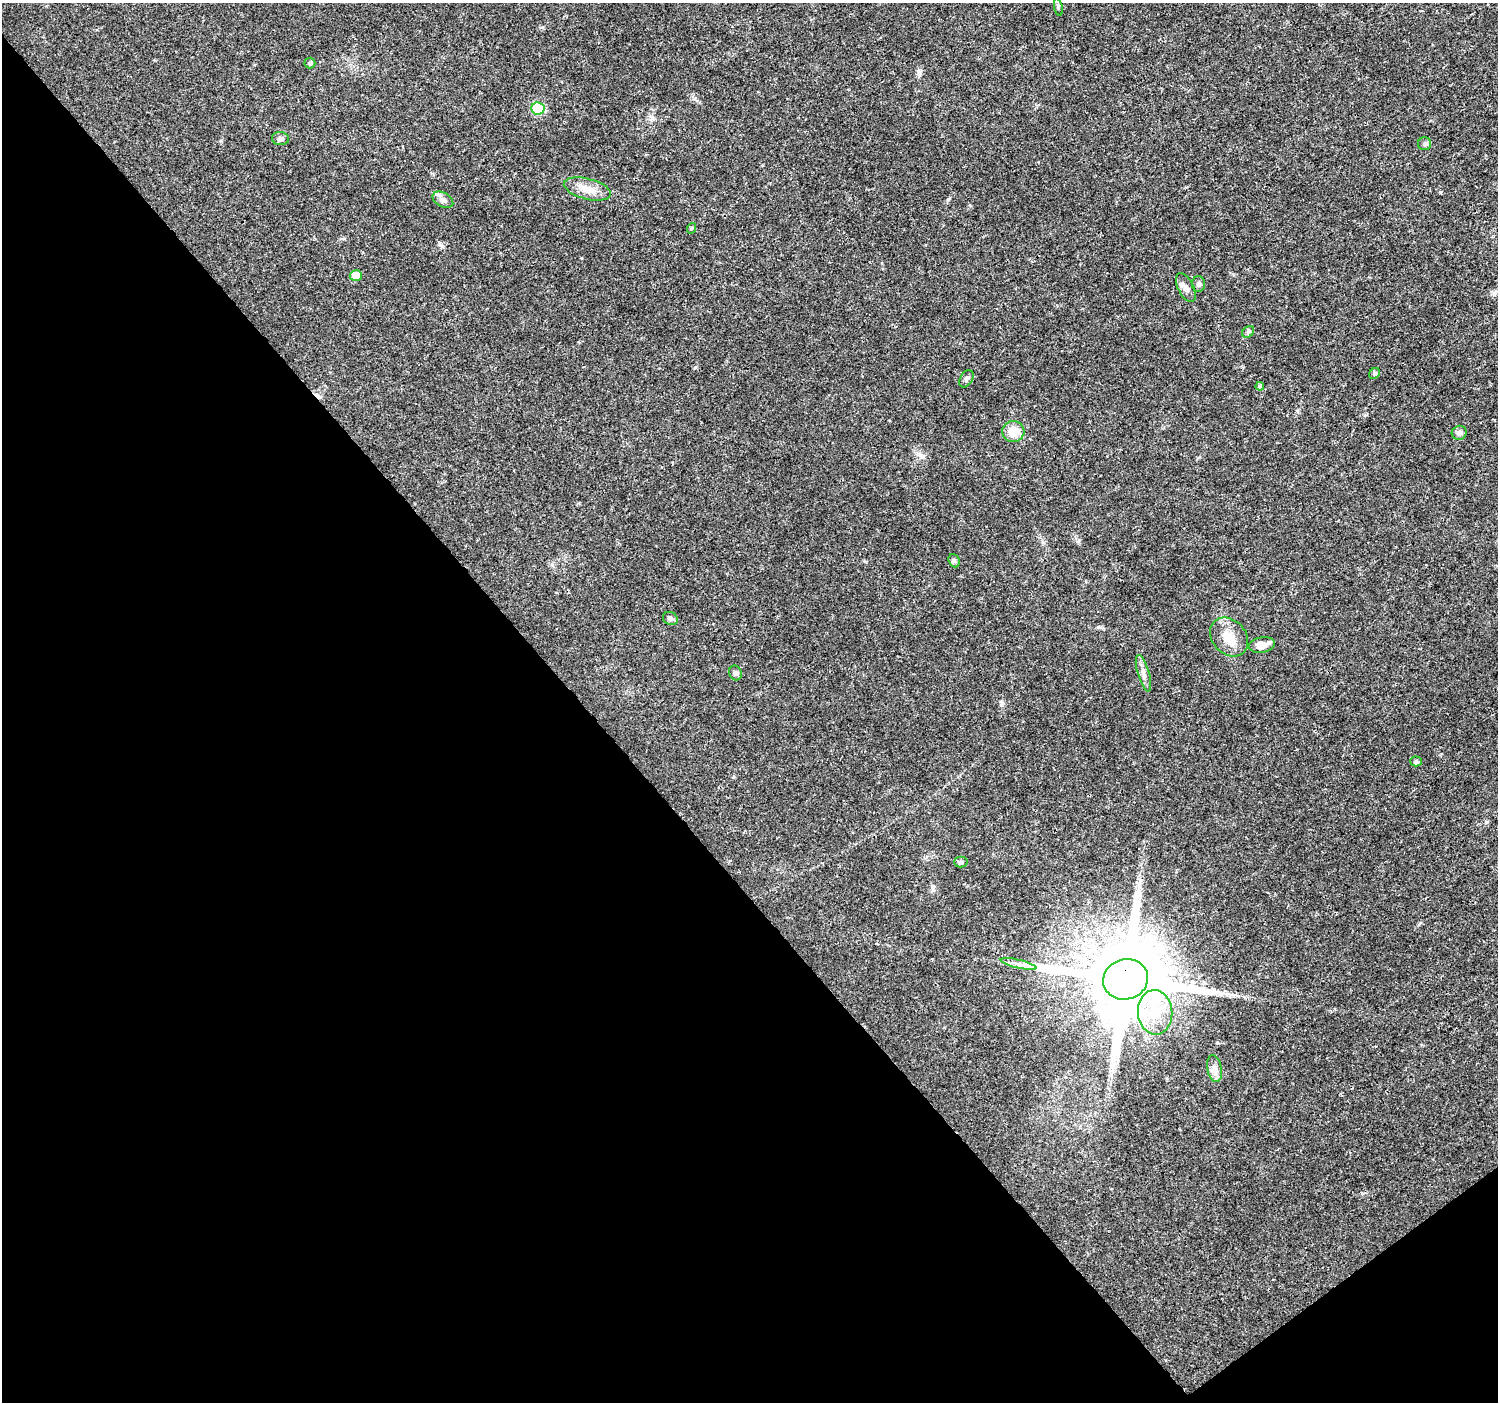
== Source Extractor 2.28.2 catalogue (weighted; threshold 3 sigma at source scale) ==
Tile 14 of 4 x 4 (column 2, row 4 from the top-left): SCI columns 1505-3000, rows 204-1603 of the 5995 x 5943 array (HDU 1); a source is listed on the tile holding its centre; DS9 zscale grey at full resolution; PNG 1500 x 1404 px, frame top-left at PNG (2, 3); each listed source drawn as its Kron ellipse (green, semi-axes under 4 px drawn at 4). Shown black and unused: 41% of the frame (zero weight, under 3 of 4 exposures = <1% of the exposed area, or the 3 px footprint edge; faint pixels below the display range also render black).
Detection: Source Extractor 2.28.2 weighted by HDU 2 'WHT'; one run over the whole footprint, this tile lists its part. Background 0.0244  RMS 0.0022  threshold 0.00978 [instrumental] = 3 sigma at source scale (4.5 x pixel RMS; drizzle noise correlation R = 1.50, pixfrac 1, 0.0396/0.0396 arcsec/px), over >= 5 px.
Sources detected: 31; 1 cosmic-ray / hot-pixel residue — neither listed nor drawn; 1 inside a brighter listed object's ellipse — not listed separately; the other 29 listed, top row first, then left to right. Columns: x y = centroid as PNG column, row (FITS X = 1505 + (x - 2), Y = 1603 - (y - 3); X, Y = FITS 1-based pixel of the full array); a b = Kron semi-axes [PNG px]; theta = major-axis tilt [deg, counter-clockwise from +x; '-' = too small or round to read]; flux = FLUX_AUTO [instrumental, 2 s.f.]
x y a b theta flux
1058 7 9 3 -78 0.31
310 63 5 5 - 0.34
538 109 6 6 - 15
280 139 8 6 -6 0.6
1425 144 6 6 - 0.52
587 189 24 10 -15 2.9
443 200 11 7 -30 0.98
692 228 5 3 - 0.2
356 276 6 5 - 3.1
1199 284 8 6 90 0.58
1186 288 16 8 -64 1.1
1248 332 7 5 46 0.44
1374 373 6 5 - 0.51
966 379 9 6 60 0.58
1260 386 4 4 - 0.29
1013 431 11 10 - 3.7
1459 433 7 7 - 0.68
954 561 7 5 -67 0.39
670 619 8 6 -30 0.57
1229 637 21 17 -47 3.9
1262 645 13 7 10 2.3
735 673 7 6 - 0.69
1143 673 19 5 -73 1.3
1416 761 5 5 - 0.55
961 862 6 5 - 0.4
1019 964 18 3 -13 1.2
1126 979 22 20 16 3100
1155 1012 22 17 -85 6.1
1214 1069 14 7 -79 1.3
Overlapping masked pixels (flux is a lower limit): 1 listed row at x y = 1126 979
Unlisted compact peaks at least as high as the median listed source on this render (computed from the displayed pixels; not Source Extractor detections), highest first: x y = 441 245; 1079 540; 948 199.